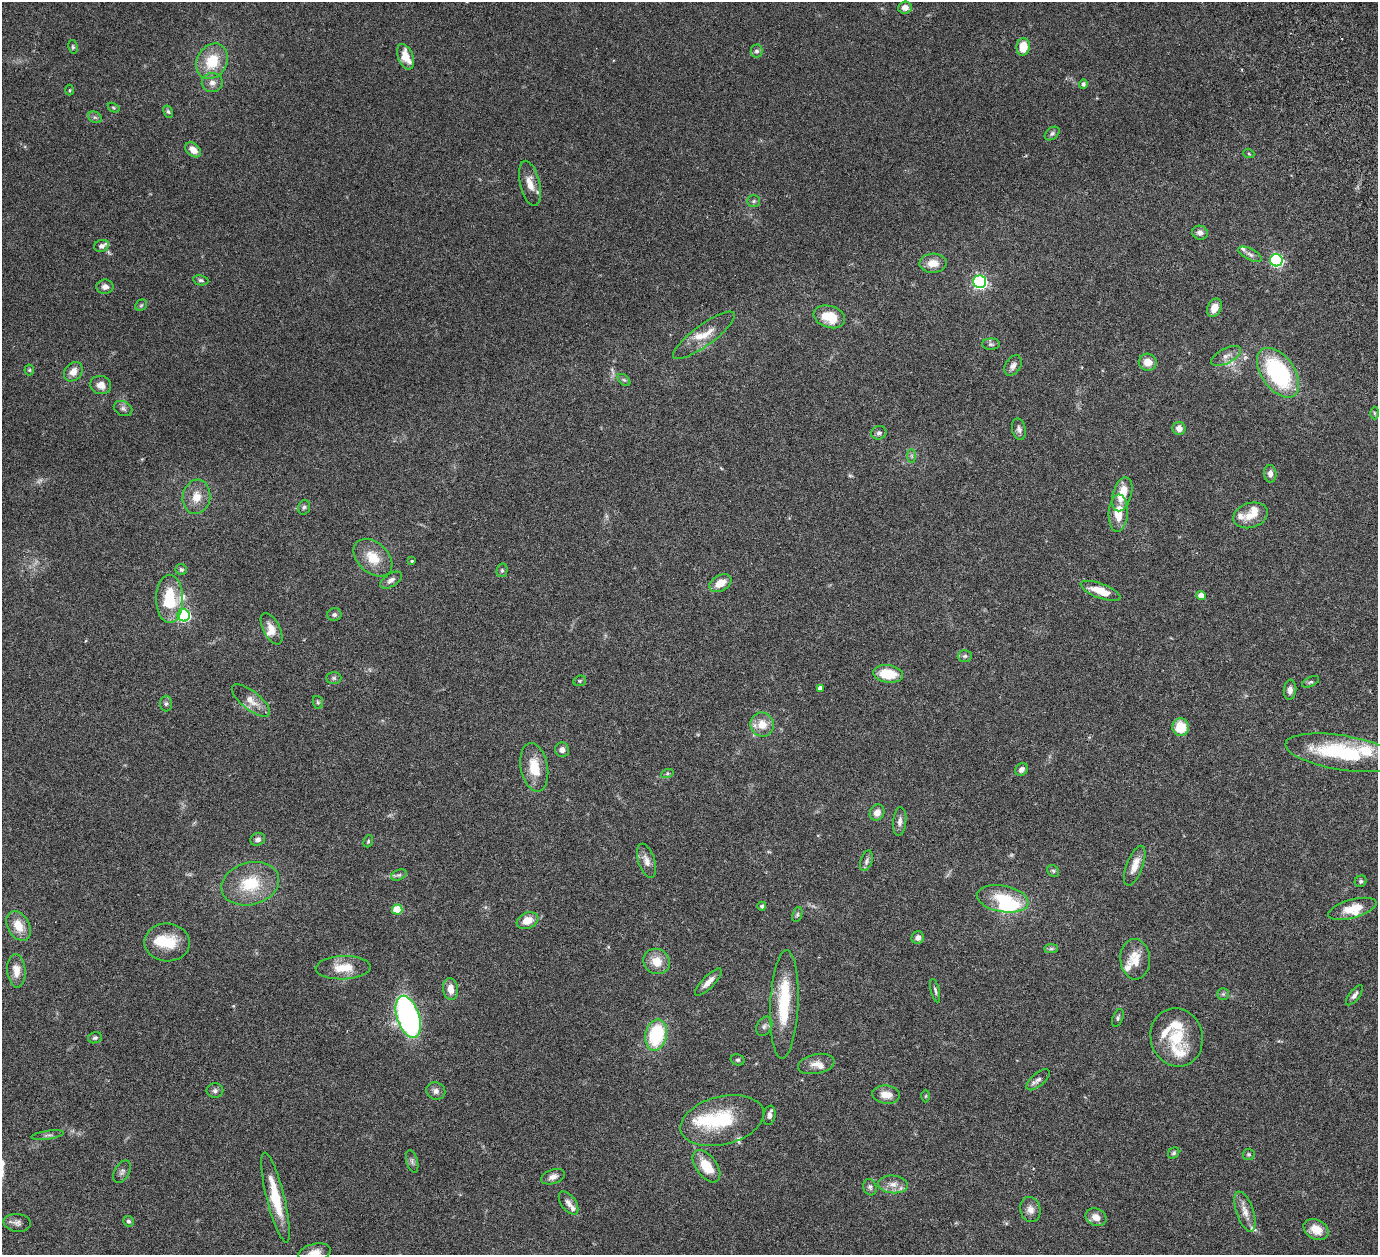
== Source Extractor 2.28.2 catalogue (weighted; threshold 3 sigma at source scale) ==
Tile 10 of 4 x 4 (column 2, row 3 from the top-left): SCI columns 1439-2814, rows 1571-2823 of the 5682 x 5542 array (HDU 1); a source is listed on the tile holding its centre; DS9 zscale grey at full resolution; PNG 1380 x 1257 px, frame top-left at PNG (2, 2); each listed source drawn as its Kron ellipse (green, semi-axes under 4 px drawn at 4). Shown black and unused: <1% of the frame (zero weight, under 3 of 6 exposures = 5% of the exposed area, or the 3 px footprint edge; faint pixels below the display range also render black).
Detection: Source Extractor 2.28.2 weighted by HDU 2 'WHT'; one run over the whole footprint, this tile lists its part. Background 0.0539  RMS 0.0027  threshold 0.0112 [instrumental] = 3 sigma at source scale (4.09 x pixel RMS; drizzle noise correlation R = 1.36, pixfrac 0.8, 0.05/0.05 arcsec/px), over >= 5 px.
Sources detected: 170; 4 too faint to see at this stretch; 5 inside a brighter object's white glare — neither listed nor drawn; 18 inside a brighter listed object's ellipse — not listed separately; the other 143 listed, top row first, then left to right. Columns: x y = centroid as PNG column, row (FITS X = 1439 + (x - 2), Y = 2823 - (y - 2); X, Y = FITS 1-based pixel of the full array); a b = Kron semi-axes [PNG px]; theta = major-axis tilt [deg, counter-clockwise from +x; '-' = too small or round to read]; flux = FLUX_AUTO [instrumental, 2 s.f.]
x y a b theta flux
905 7 7 6 - 1.6
73 47 7 4 -80 0.39
1023 47 9 6 81 4.7
757 51 6 6 - 0.65
405 57 13 7 -68 4.1
212 61 18 15 61 7.7
212 83 10 9 - 1.4
1083 84 4 4 - 0.66
70 90 5 3 - 0.24
114 108 6 4 -32 0.3
168 112 6 4 -62 0.43
95 117 7 5 -29 0.52
1052 133 8 5 38 0.6
193 150 9 6 -38 2.2
1249 154 5 3 - 0.25
530 183 23 9 -76 3
754 201 6 5 - 0.45
1200 233 8 7 - 1.2
101 246 7 6 - 0.93
1250 254 13 5 -28 0.87
1276 260 6 6 - 41
933 263 13 9 2 3
201 280 8 5 -11 0.5
980 282 6 6 - 51
105 287 8 7 - 1.2
141 305 6 5 - 0.35
1214 308 9 7 65 2.8
829 317 16 11 -18 6.2
704 335 37 10 36 4.3
991 344 9 5 -1 0.56
1226 356 16 7 27 1.6
1148 362 9 8 - 2.8
1013 366 11 7 56 1.2
29 370 5 5 - 0.34
73 372 10 8 47 2.2
1278 373 28 16 -55 29
624 380 7 4 -44 0.44
101 385 10 9 - 2.2
123 409 10 7 -28 0.82
1374 413 6 4 -89 0.36
1179 428 6 6 - 1.7
1019 429 11 7 -78 0.94
879 433 8 6 18 0.66
912 456 7 4 -89 0.44
1270 474 9 6 -87 1.2
1122 494 17 9 74 4.7
196 497 17 13 80 3.5
304 507 7 5 73 0.55
1118 513 18 9 87 4.7
1250 515 17 12 17 3.3
373 558 22 15 -42 5.4
412 561 4 4 - 0.36
181 570 6 5 - 0.48
502 570 7 5 76 0.47
391 580 12 6 32 1.1
720 583 12 8 29 3.4
1100 591 21 7 -21 4.5
1201 595 4 4 - 2
170 599 24 13 -90 10
184 615 6 6 - 37
334 615 7 6 - 0.64
272 629 17 8 -62 2.3
965 656 7 6 - 0.59
888 674 15 8 -7 7.1
334 678 7 6 - 0.54
580 681 6 5 - 0.35
1311 682 9 5 25 0.5
820 688 4 4 - 1
1290 690 10 6 84 1.2
251 700 23 9 -39 2.9
318 702 6 5 - 0.41
166 704 8 6 88 0.55
762 724 12 11 - 3.7
1181 727 9 8 - 6.1
562 750 7 7 - 1.2
1342 753 57 17 -9 22
534 767 24 13 -79 5.8
1021 769 7 5 47 0.99
667 774 6 4 19 0.39
877 812 8 7 - 2
900 821 14 6 85 1.2
258 839 7 6 - 0.95
368 841 6 4 70 0.33
647 861 18 8 -72 1.9
866 861 11 5 74 0.79
1135 866 21 8 69 3.1
1053 871 6 5 - 0.43
399 875 8 5 23 0.59
1361 881 6 5 - 0.47
250 884 29 21 15 10
1003 899 26 13 -10 8
762 906 4 4 - 0.43
1352 909 25 9 15 4.6
397 910 5 5 - 7.7
797 914 8 4 71 0.49
527 921 11 8 21 3.3
18 926 16 11 -60 4.2
918 938 6 6 - 1.1
167 942 23 19 -3 6.9
1051 949 7 4 1 0.46
1135 959 20 15 -86 4.3
657 961 14 12 -27 3.9
343 968 27 11 2 5
16 971 16 9 -85 2.6
708 982 18 6 45 1.8
450 989 11 7 -81 2.6
935 991 12 4 -77 0.58
1223 994 6 6 - 0.48
1354 995 12 5 52 0.92
784 1004 54 14 87 14
408 1017 22 11 -72 73
1118 1018 9 5 68 0.5
764 1026 10 7 62 0.94
656 1035 16 10 77 16
1177 1037 29 26 -75 9.1
95 1038 7 5 13 0.51
738 1060 7 5 -13 0.49
816 1064 18 10 11 2.2
1038 1080 14 6 41 1.1
215 1091 8 7 - 0.78
436 1091 9 8 - 1.2
886 1095 14 9 -7 2.6
926 1096 6 4 88 0.29
769 1115 10 6 80 0.99
722 1121 42 24 14 15
48 1135 16 4 8 0.72
1174 1153 6 5 - 0.48
1249 1154 6 6 - 0.41
412 1161 11 5 -74 0.69
706 1166 18 10 -54 6.1
122 1172 12 7 61 0.84
553 1177 12 7 18 1.3
893 1184 15 9 -5 2.2
870 1187 8 6 -74 0.67
275 1197 46 9 -76 9.1
568 1203 13 7 -54 1.2
1030 1210 12 10 -77 1.7
1245 1212 21 8 -71 2.4
1096 1217 11 8 -25 2.1
128 1221 5 5 - 0.53
17 1223 14 9 -6 1.2
1316 1229 13 9 -28 3.8
314 1253 16 9 13 2.5
Isophote crosses this tile's border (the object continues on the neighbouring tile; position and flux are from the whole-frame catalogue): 1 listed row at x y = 314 1253